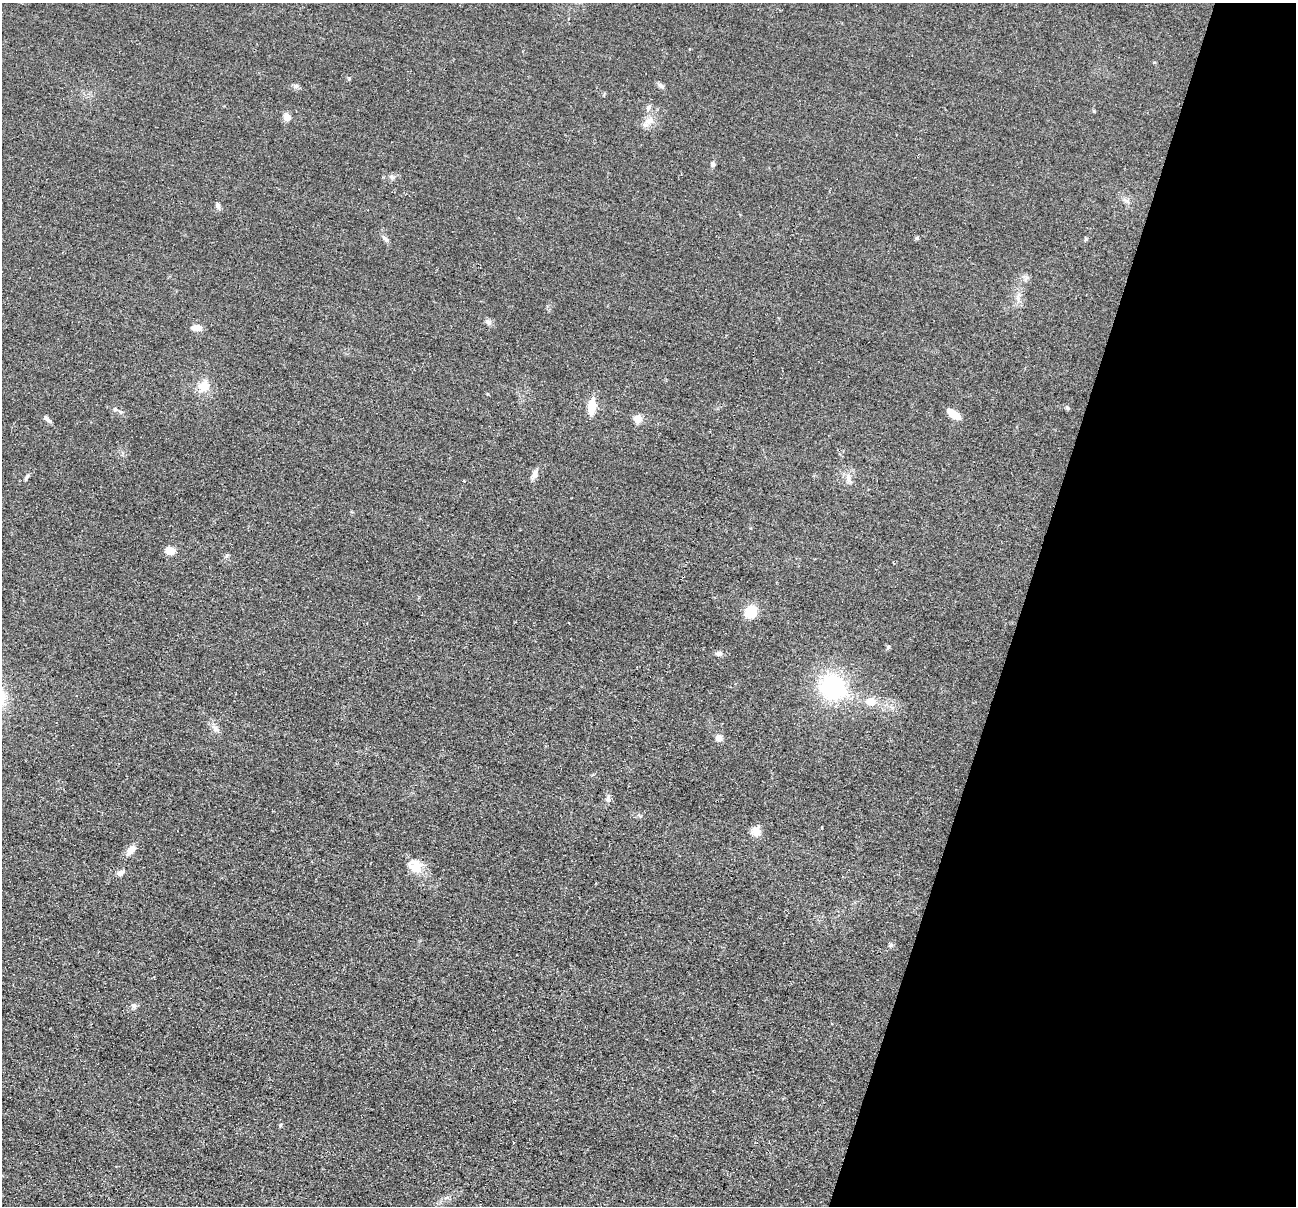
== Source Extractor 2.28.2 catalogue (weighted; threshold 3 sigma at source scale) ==
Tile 8 of 4 x 4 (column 4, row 2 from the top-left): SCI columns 3890-5183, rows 2665-3868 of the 5193 x 5209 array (HDU 1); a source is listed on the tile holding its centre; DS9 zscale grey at full resolution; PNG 1298 x 1208 px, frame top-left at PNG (2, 3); no overlay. Shown black and unused: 21% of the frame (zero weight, under 2 of 3 exposures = <1% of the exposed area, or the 3 px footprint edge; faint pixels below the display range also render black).
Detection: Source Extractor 2.28.2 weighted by HDU 2 'WHT'; one run over the whole footprint, this tile lists its part. Background 0.0456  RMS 0.0085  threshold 0.0382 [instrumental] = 3 sigma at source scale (4.5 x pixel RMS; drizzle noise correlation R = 1.50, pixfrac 1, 0.05/0.05 arcsec/px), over >= 5 px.
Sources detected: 41; all 41 listed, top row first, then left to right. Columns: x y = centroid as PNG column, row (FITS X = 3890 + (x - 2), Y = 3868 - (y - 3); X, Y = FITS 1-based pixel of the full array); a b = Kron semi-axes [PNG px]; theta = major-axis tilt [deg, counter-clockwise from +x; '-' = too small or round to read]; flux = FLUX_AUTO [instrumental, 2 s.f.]
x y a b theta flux
349 79 5 4 - 0.93
661 85 10 5 -34 2.4
296 86 6 6 - 2.2
648 108 9 4 77 2.3
287 117 9 8 - 5.1
649 121 14 9 30 7
713 164 7 6 - 1.9
391 177 6 6 - 1.9
218 206 8 6 -67 2.5
917 238 5 5 - 1.3
386 239 12 5 -38 2.7
1085 239 8 3 90 1.1
1026 278 10 7 63 2.8
488 322 8 7 - 2.9
197 328 14 6 3 5.1
203 386 14 14 - 12
592 406 14 7 84 19
1067 408 6 4 -21 1.4
115 409 6 5 - 1.5
121 412 6 5 - 1.5
953 414 14 7 -34 12
47 419 11 5 -38 2.4
638 419 5 5 - 23
534 474 15 6 67 4.3
26 478 11 3 62 1.6
849 479 17 7 -73 4.8
170 550 9 7 -2 9.4
751 612 12 10 47 20
888 647 5 5 - 1.5
719 653 8 6 3 2.5
833 687 24 22 -38 91
871 701 12 11 - 8.9
215 728 15 6 -40 3.8
719 738 10 8 41 3.9
608 798 11 5 84 2.6
756 831 12 11 - 7
131 850 15 8 53 6
416 867 20 16 -32 15
120 873 10 7 28 3.3
891 945 7 5 76 1.9
134 1006 8 6 69 2.1
Unlisted compact peaks at least as high as the median listed source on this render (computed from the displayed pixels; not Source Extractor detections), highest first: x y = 280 1125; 1094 111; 227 555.